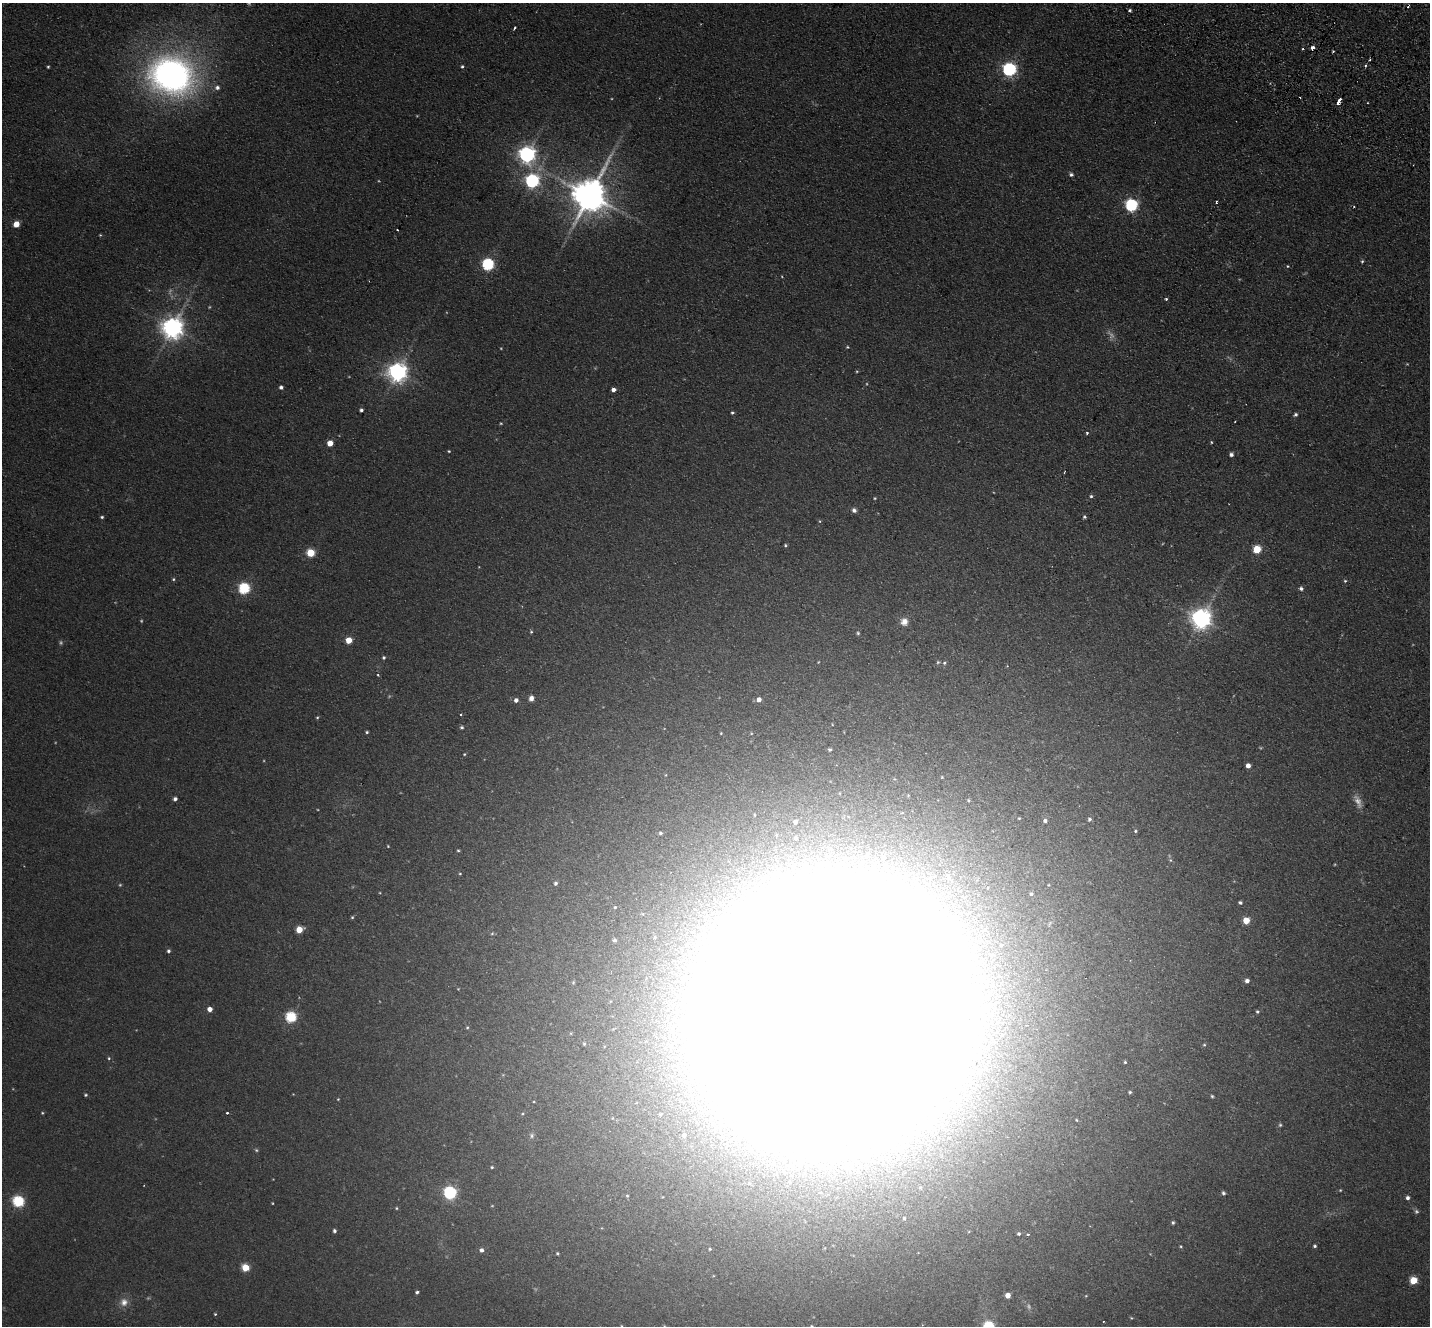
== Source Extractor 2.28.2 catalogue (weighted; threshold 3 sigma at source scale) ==
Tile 10 of 4 x 4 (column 2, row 3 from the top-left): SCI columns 1459-2886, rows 1659-2982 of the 5774 x 5829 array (HDU 1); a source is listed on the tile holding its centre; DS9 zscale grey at full resolution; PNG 1432 x 1328 px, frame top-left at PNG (2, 3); no overlay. Shown black and unused: <1% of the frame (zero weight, under 2 of 3 exposures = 3% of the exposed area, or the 3 px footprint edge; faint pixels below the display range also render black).
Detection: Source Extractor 2.28.2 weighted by HDU 2 'WHT'; one run over the whole footprint, this tile lists its part. Background 0.088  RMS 0.012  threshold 0.0529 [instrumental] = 3 sigma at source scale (4.5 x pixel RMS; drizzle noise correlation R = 1.50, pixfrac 1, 0.05/0.05 arcsec/px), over >= 5 px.
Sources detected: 160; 15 too faint to see at this stretch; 3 inside a brighter object's white glare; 3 cosmic-ray / hot-pixel residue — not listed; the other 139 listed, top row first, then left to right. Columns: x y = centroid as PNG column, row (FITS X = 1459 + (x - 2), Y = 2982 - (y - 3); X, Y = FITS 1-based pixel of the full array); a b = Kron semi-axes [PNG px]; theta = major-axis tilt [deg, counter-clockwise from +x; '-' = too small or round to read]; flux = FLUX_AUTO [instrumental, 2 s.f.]
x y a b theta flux
1408 5 3 3 - 3.3
1130 10 3 3 - 3.3
515 28 3 3 - 2.3
1312 48 4 3 - 15
1303 49 3 2 - 1.9
1365 65 4 3 - 1.5
462 66 4 4 - 1.8
48 67 3 3 - 1.4
1009 69 6 6 - 280
172 75 34 29 -13 550
217 87 7 6 - 4.1
1338 101 6 3 63 37
527 154 7 6 - 510
1071 175 5 4 - 2.5
532 181 6 6 - 290
589 195 11 10 - 3100
1216 202 4 3 - 1.6
1131 205 6 6 - 210
16 224 5 4 - 21
100 235 3 3 - 1
1362 261 5 4 - 1.4
488 264 6 6 - 130
1287 266 4 4 - 1.2
1166 299 3 3 - 2.2
172 328 7 7 - 1000
847 347 4 4 - 1.1
398 372 7 7 - 720
281 387 4 4 - 3.3
613 390 4 4 - 5
361 410 4 4 - 3.1
732 413 4 4 - 1.7
1295 415 5 5 - 2.6
1087 433 3 3 - 1.7
1211 442 4 3 - 1
330 443 5 4 - 19
449 451 4 3 - 1.1
1231 454 4 4 - 3.4
1064 472 3 2 - 1.1
1091 496 4 4 - 1.8
854 510 6 5 - 4
102 517 4 3 - 1.7
1084 517 5 4 - 2
819 521 5 3 - 1.1
785 545 4 4 - 1.5
1257 549 5 5 - 51
311 553 5 5 - 51
173 579 4 4 - 1.5
1345 581 5 4 - 1.5
244 588 5 5 - 140
1301 588 5 5 - 3.1
1201 619 7 7 - 820
904 622 10 9 - 7.6
531 632 4 4 - 1.4
858 633 4 4 - 1.6
349 640 5 4 - 23
384 657 4 4 - 1.7
938 662 5 4 - 1.5
944 663 5 5 - 1.9
378 675 4 3 - 1.2
531 698 5 5 - 6.2
759 699 5 5 - 6.1
516 700 5 5 - 4.5
460 715 3 2 - 1.3
317 717 5 4 - 1.4
462 727 5 4 - 2
367 732 3 3 - 1.5
721 733 3 3 - 0.95
830 750 4 4 - 1.9
464 754 4 4 - 1.1
1248 765 4 4 - 6.9
942 777 3 3 - 0.81
175 799 4 4 - 3.3
1019 818 4 4 - 1.2
1089 819 5 4 - 2.7
1045 821 6 5 - 3.4
795 822 5 5 - 3.9
1135 831 4 3 - 1.3
660 833 5 4 - 2.3
796 838 3 3 - 2
388 846 3 3 - 0.92
458 850 4 3 - 1.2
884 857 6 6 - 3
1170 860 5 3 - 1.6
460 874 4 3 - 0.91
555 883 5 4 - 2.6
1031 894 4 4 - 2
1240 902 4 4 - 2.1
615 907 3 3 - 1
352 917 4 4 - 1.4
1246 920 5 5 - 27
299 929 5 5 - 25
615 940 4 4 - 2.5
168 951 4 4 - 2.4
1247 981 5 5 - 4.1
210 1009 4 4 - 9.8
1257 1011 5 4 - 1.8
835 1012 132 122 17 18000
291 1017 5 5 - 120
467 1027 5 4 - 1.3
584 1044 5 4 - 1.5
1204 1045 5 4 - 1.4
109 1058 4 4 - 1.4
1125 1062 3 3 - 1.2
1130 1092 4 3 - 1.4
86 1095 4 3 - 1.5
1212 1096 3 3 - 1.5
338 1099 4 3 - 0.86
42 1113 4 3 - 1.1
227 1113 3 3 - 1.9
1280 1125 5 5 - 1.6
684 1135 6 6 - 5.3
532 1136 7 6 - 2.7
256 1150 5 4 - 1.6
492 1167 4 3 - 1.3
1340 1190 4 3 - 0.99
450 1193 6 5 - 220
1223 1193 5 4 - 2.3
1408 1198 5 5 - 3.3
18 1201 6 5 - 130
272 1203 3 2 - 0.85
396 1208 4 4 - 1.3
904 1218 4 4 - 1.3
1173 1222 4 4 - 1.7
334 1231 4 4 - 2.5
1019 1234 4 4 - 1.9
1028 1234 3 3 - 6.4
1181 1246 4 3 - 1.1
1315 1246 4 4 - 1.9
710 1249 3 3 - 1
482 1250 4 4 - 4.3
557 1253 3 3 - 1.5
245 1268 5 5 - 46
1414 1280 5 5 - 42
417 1292 4 3 - 2.3
1008 1295 4 4 - 11
1086 1296 5 3 - 1
124 1302 12 11 - 10
215 1314 4 4 - 1.2
1131 1318 5 3 - 1.1
Overlapping masked pixels (flux is a lower limit): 2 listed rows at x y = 1408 5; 1312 48